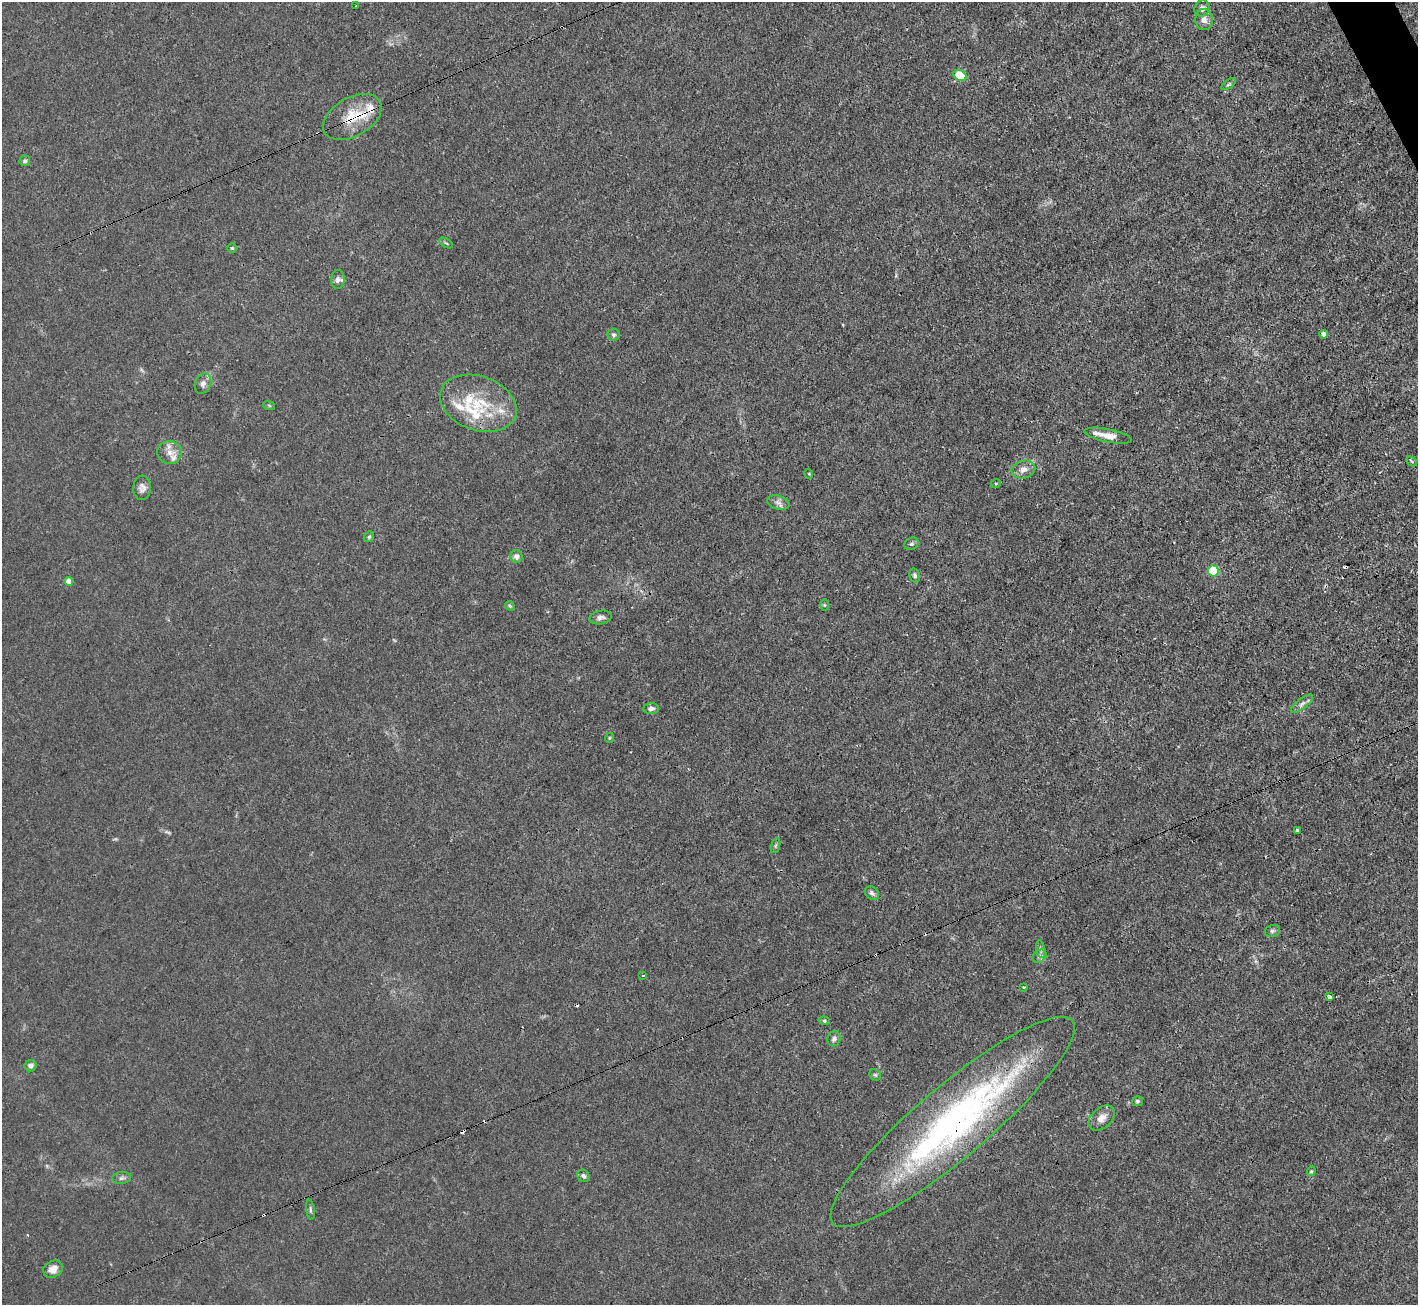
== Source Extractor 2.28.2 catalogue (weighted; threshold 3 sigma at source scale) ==
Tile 10 of 4 x 4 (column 2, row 3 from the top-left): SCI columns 1417-2832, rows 1590-2892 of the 5664 x 5650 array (HDU 1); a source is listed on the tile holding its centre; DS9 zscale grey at full resolution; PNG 1420 x 1307 px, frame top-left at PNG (2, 2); each listed source drawn as its Kron ellipse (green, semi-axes under 4 px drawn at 4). Shown black and unused: <1% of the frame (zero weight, under 3 of 4 exposures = <1% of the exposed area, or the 3 px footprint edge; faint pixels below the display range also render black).
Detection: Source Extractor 2.28.2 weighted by HDU 2 'WHT'; one run over the whole footprint, this tile lists its part. Background 0.0224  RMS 0.0032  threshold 0.0142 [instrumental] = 3 sigma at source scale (4.5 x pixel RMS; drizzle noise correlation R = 1.50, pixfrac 1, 0.05/0.05 arcsec/px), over >= 5 px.
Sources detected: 73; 1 too faint to see at this stretch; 1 inside a brighter object's white glare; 7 cosmic-ray / hot-pixel residue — neither listed nor drawn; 8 inside a brighter listed object's ellipse — not listed separately; the other 56 listed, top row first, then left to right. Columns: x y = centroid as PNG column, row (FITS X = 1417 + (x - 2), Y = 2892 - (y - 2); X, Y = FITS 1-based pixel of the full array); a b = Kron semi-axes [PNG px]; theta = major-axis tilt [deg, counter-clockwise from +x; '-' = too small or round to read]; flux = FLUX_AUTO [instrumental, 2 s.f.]
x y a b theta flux
356 6 3 2 - 0.24
1202 8 8 7 - 1.4
1204 20 10 8 -84 1.9
960 76 7 5 -29 10
1229 84 8 4 35 0.58
352 117 32 19 30 10
25 161 5 5 - 0.57
446 243 7 3 -31 0.37
232 248 4 4 - 0.42
338 279 9 6 87 1.1
1324 334 4 4 - 1.7
613 335 6 6 - 0.61
203 384 10 8 66 1.5
478 403 39 27 -20 18
269 405 6 4 -19 0.35
1108 436 24 6 -12 3.8
170 452 12 11 - 2.8
1411 461 6 3 -44 0.36
1023 469 12 9 12 2.3
809 474 5 3 - 0.26
996 483 5 3 - 0.31
142 488 12 9 85 1.6
778 503 11 6 -18 1.4
369 537 6 4 45 0.46
911 544 7 6 - 0.73
516 556 6 6 - 1.6
1213 571 5 5 - 15
915 575 7 5 -77 0.64
69 581 4 4 - 2.6
824 605 6 4 -88 0.35
510 606 5 4 - 0.44
600 617 11 6 10 1.2
1302 704 13 5 37 1.2
651 709 8 5 4 1.2
609 738 5 3 - 0.29
1297 830 4 3 - 1.1
776 845 8 3 71 0.49
872 893 8 6 -40 0.94
1272 931 8 6 15 0.76
1041 949 9 4 -81 0.73
1039 956 7 6 - 0.9
643 975 3 2 - 0.38
1024 987 3 3 - 0.45
1330 997 4 3 - 1
824 1021 5 4 - 0.43
834 1039 8 6 72 1.1
30 1066 6 5 - 1.4
875 1075 6 5 - 0.49
1137 1101 5 5 - 0.49
1102 1118 15 10 41 2.8
953 1122 157 36 40 110
1311 1171 5 4 - 0.39
583 1176 6 5 - 0.89
122 1178 10 6 8 0.87
310 1210 10 3 -83 0.57
53 1269 10 8 29 2.8
Overlapping masked pixels (flux is a lower limit): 2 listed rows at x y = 352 117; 953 1122